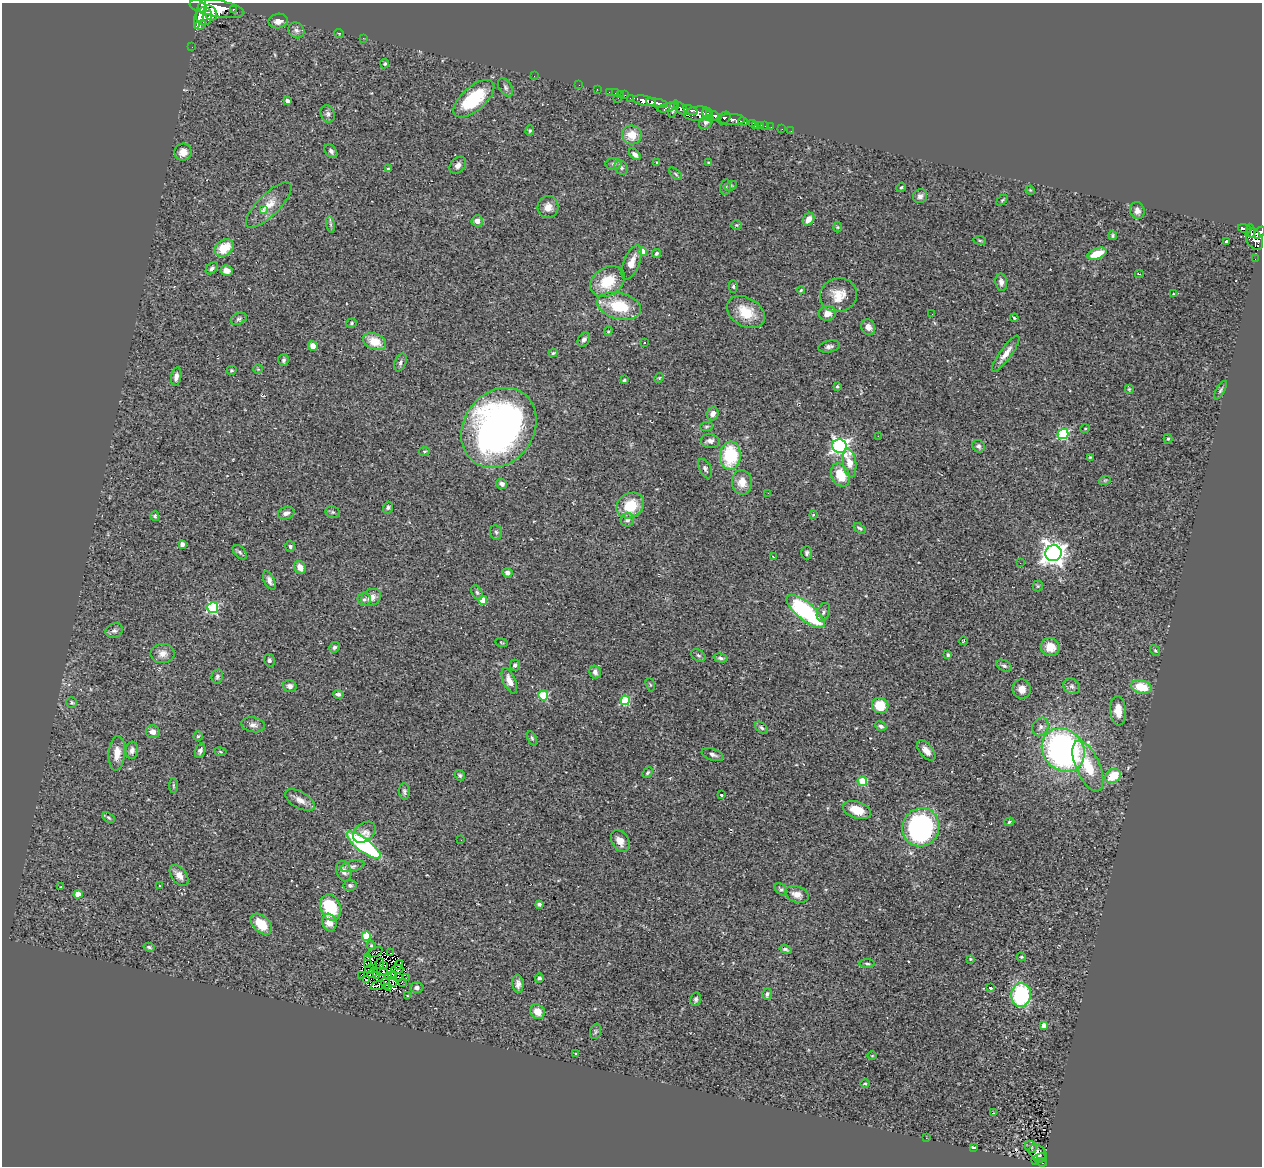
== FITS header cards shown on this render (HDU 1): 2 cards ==
NAXIS1  =                 1260
NAXIS2  =                 1164

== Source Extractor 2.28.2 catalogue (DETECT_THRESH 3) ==
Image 1260 x 1164 px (HDU 1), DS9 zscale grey, 1 PNG px = 1 image px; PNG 1264 x 1168 px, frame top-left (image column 1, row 1164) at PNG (2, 3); each listed source drawn as its Kron ellipse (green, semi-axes under 4 px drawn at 4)
Background 0.671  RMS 0.09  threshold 0.271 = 3 sigma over >= 5 px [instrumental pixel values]
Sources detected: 294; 3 with non-positive FLUX_AUTO (blend fragments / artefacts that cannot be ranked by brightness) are neither listed nor drawn; the other 291 listed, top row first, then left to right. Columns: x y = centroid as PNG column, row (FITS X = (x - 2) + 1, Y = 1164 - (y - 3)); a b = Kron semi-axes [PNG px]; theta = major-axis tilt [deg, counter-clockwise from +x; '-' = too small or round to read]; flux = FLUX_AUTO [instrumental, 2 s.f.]
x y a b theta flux
202 8 6 3 -76 1100
217 8 28 8 -10 6000
233 9 3 3 - 120
200 13 16 3 74 2600
210 13 8 6 -58 1400
204 16 9 8 - 1700
278 21 10 7 11 37
200 25 6 4 26 270
296 30 8 7 - 21
339 33 5 3 - 4.7
363 38 2 2 - 5.1
192 47 2 2 - 8.1
385 64 5 4 - 8.2
534 76 2 2 - 66
579 85 2 2 - 7.8
505 87 10 6 -59 20
597 89 2 2 - 10
609 92 3 2 - 8.6
615 93 2 2 - 20
621 95 2 2 - 15
625 95 3 2 - 4.8
618 98 2 2 - 24
630 98 2 2 - 11
474 99 25 12 41 330
287 101 4 4 - 36
644 101 11 5 -12 1200
657 103 11 4 -12 1400
667 107 10 4 15 460
681 108 8 5 -41 1100
674 109 9 3 72 580
690 110 7 3 -21 380
328 114 9 7 -66 21
698 114 14 7 4 1600
708 115 7 4 -52 1100
714 116 8 4 -23 1500
724 118 7 5 40 850
732 119 13 5 -1 1300
706 122 8 6 48 23
743 122 5 4 - 170
752 123 4 3 - 230
760 125 3 3 - 32
755 126 3 3 - 19
765 126 2 2 - 5.9
771 127 2 2 - 8.5
782 129 3 2 - 5.4
530 130 5 4 - 9.2
791 131 2 2 - 7.8
632 135 10 9 - 99
331 151 8 5 -52 19
183 152 9 8 - 50
635 154 7 4 -44 22
657 163 4 3 - 8.2
709 163 3 3 - 6.5
613 164 8 6 0 14
458 165 9 7 47 26
621 167 8 6 -57 16
388 169 4 3 - 5.6
676 174 8 3 -42 8.2
731 186 6 4 29 9
726 187 7 5 77 12
901 187 5 4 - 7
1030 190 5 3 - 5.9
920 196 7 6 - 20
1002 200 6 4 45 7.7
269 205 30 11 45 110
548 207 11 10 - 50
263 209 3 2 - 45
1137 211 9 7 -76 32
809 219 7 5 57 52
477 221 6 5 - 37
331 224 8 4 -81 12
736 225 5 5 - 8.5
837 227 5 3 - 5.9
1245 228 7 4 -15 180
1251 231 7 3 -80 270
1260 233 7 4 49 500
1112 236 4 4 - 9.5
1254 239 11 7 -62 630
980 240 6 3 -9 7
1226 242 4 3 - 19
224 248 10 7 35 140
643 252 4 4 - 100
656 253 4 4 - 12
1097 254 10 5 21 120
1255 259 3 2 - 4.8
632 262 18 8 68 64
212 268 7 4 45 14
227 271 6 5 - 37
1139 274 4 2 - 7.8
607 282 18 14 33 180
1001 282 8 6 -80 25
733 286 6 4 89 9.9
801 290 4 2 - 5.3
1173 294 3 3 - 12
839 295 19 17 14 110
619 306 22 13 -14 250
746 312 20 14 -30 160
827 313 8 7 - 48
932 314 2 2 - 4.1
1014 318 4 3 - 7.2
239 319 8 5 22 14
352 323 5 4 - 9.1
868 327 8 7 - 41
608 331 5 4 - 8.1
584 340 7 5 54 23
375 341 12 7 -23 110
644 342 3 3 - 11
313 346 5 4 - 63
829 346 11 5 12 18
553 353 4 4 - 7.6
1006 354 22 6 54 60
283 360 6 5 - 14
400 362 9 5 68 18
258 369 5 5 - 7.7
231 370 5 4 - 8.3
176 377 9 5 79 25
659 378 5 4 - 7
624 380 3 3 - 11
837 387 3 3 - 8.8
1129 389 5 5 - 7.6
1220 390 10 4 59 12
713 414 7 6 - 39
706 427 7 4 7 9.9
499 428 42 35 55 2600
1085 429 5 3 - 5.1
1063 434 5 5 - 580
878 436 2 2 - 4.1
1168 439 5 4 - 7.8
710 441 9 7 -4 31
839 446 7 7 - 2100
978 446 6 6 - 16
424 451 5 3 - 6.5
730 456 14 10 85 350
1090 457 4 3 - 6.1
850 463 14 6 -83 85
705 469 10 6 -65 17
840 475 12 9 -64 140
1105 480 6 3 18 7
742 482 12 10 -87 78
502 484 5 5 - 27
768 493 3 2 - 4.9
630 506 14 12 34 180
388 507 6 5 - 11
333 512 7 5 -20 12
286 513 8 6 18 25
814 515 3 3 - 38
155 516 5 4 - 8.6
627 520 7 6 - 23
859 528 7 3 -36 9.4
496 532 7 6 - 13
182 544 4 4 - 36
290 546 5 5 - 11
240 552 8 5 -45 14
807 553 6 5 - 13
1053 553 8 8 - 5100
773 557 3 2 - 4.2
1020 563 3 2 - 4.6
300 567 7 5 -58 56
507 573 5 4 - 26
269 581 10 5 -62 25
1038 586 5 5 - 8.8
477 592 8 5 -62 12
371 597 10 8 29 51
364 599 7 6 - 15
483 600 4 4 - 140
213 608 5 5 - 570
806 611 23 9 -40 700
823 612 9 6 68 19
114 631 9 7 21 20
963 641 4 3 - 4.6
501 643 6 2 -21 4.1
334 647 5 5 - 16
1050 647 9 9 - 88
1155 650 6 4 -53 8.3
162 653 12 9 2 45
698 655 8 5 -31 12
948 655 4 3 - 9
720 658 7 4 -14 14
269 660 6 5 - 15
515 665 5 5 - 16
1004 666 8 5 -29 14
595 672 7 5 -73 25
217 676 7 5 78 16
509 681 13 6 -66 44
650 685 7 4 -71 9.2
290 686 7 6 - 22
1072 686 9 7 -35 23
1141 687 10 6 -14 160
1022 689 10 9 - 50
338 694 5 3 - 15
543 696 5 5 - 300
625 700 5 4 - 340
72 702 5 5 - 10
880 705 8 7 - 150
1118 711 15 7 -85 79
253 725 12 7 -10 29
881 726 6 4 -25 17
1040 727 10 7 63 28
761 728 8 4 -44 13
153 732 7 6 - 39
198 736 5 4 - 8
532 738 7 4 -65 11
132 750 9 6 84 30
1063 750 23 20 -47 2000
200 751 7 5 71 21
926 751 12 6 -49 45
220 752 6 3 -9 6.2
117 753 17 8 85 72
713 755 11 5 -18 24
1088 766 27 12 -66 210
648 773 6 4 46 10
460 775 6 4 -56 12
1113 776 8 6 32 150
862 781 5 4 - 290
173 785 7 3 -90 8.1
404 791 8 5 -88 14
721 795 3 2 - 6.5
300 800 16 8 -29 47
857 810 14 8 -18 120
109 818 6 4 -32 10
1009 822 5 4 - 8.1
921 827 19 18 - 1200
364 832 13 9 38 39
461 840 2 2 - 3.6
620 841 12 8 -61 54
364 845 21 6 -37 870
353 866 12 5 13 22
344 871 10 7 -72 36
179 875 12 7 -51 43
350 885 6 5 - 14
61 886 3 2 - 9.2
159 886 2 2 - 4.5
781 889 7 5 -42 10
78 894 4 4 - 110
797 894 12 8 -17 47
539 904 4 4 - 17
331 907 13 9 -72 350
329 923 9 7 -70 64
261 924 12 8 -45 130
366 936 4 4 - 250
371 945 4 4 - 6.6
149 947 5 4 - 9.5
785 949 6 3 -19 11
375 952 9 2 21 6
391 953 3 2 - 6.9
1021 957 4 3 - 6
368 958 4 2 - 6.2
970 959 3 3 - 5.8
867 963 8 3 -5 9.8
367 964 3 2 - 1.2
380 964 5 2 - 4.4
384 965 4 2 - 3.4
399 965 5 2 - 6.1
370 969 5 3 - 6.6
397 969 6 4 4 7
383 971 4 2 - 18
373 973 5 3 - 0.44
361 976 3 2 - 2.7
376 976 4 3 - 16
393 976 5 2 - 0.47
388 977 4 2 - 6.1
398 977 3 2 - 6.7
406 978 2 2 - 4.8
539 978 5 4 - 13
367 980 3 2 - 4.9
393 982 4 4 - 7.3
402 982 3 2 - 4.3
385 983 6 2 -68 9.1
518 984 9 5 -85 26
378 985 7 3 20 2.8
389 987 3 2 - 2.5
417 988 6 5 - 19
990 988 3 3 - 14
767 994 6 4 72 13
1021 995 12 9 83 670
407 996 4 2 - 4.7
696 999 7 5 78 13
538 1012 8 7 - 70
1044 1025 4 4 - 64
596 1031 8 5 73 11
576 1054 3 3 - 7.6
872 1056 5 3 - 5.6
865 1083 4 3 - 5.9
994 1113 3 2 - 21
926 1138 3 2 - 8.8
973 1147 4 2 - 7.9
1031 1147 6 5 - 10
1038 1152 9 7 -28 26
1040 1158 7 4 13 29
1036 1161 2 2 - 3.9
1042 1162 5 3 - 92
At the frame edge (FLAGS 8, measured only in part): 1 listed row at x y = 1260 233
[3 non-positive-flux detections neither listed nor drawn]